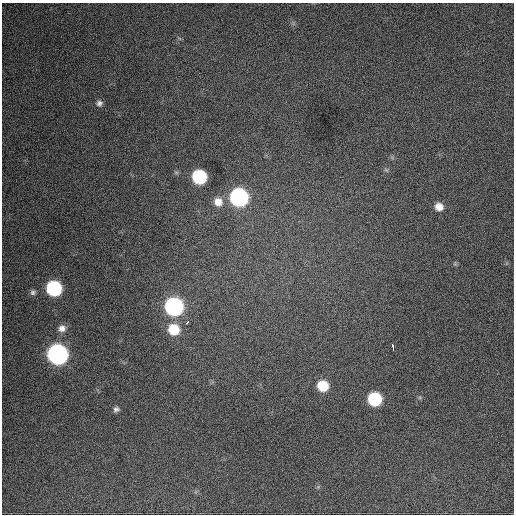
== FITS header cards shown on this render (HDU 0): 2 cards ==
NAXIS1  =                  512 / Axis length
NAXIS2  =                  512 / Axis length

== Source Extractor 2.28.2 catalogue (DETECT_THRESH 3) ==
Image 512 x 512 px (HDU 0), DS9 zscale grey, 1 PNG px = 1 image px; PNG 516 x 516 px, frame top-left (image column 1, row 512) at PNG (2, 3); no overlay
Background 679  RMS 26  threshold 77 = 3 sigma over >= 5 px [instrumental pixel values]
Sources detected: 17; all 17 listed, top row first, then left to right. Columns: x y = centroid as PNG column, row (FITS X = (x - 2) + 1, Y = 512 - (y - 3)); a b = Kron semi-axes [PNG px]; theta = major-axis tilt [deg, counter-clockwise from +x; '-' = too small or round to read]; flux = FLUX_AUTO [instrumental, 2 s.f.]
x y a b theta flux
99 103 8 7 - 6100
386 170 8 4 -37 2800
199 177 9 9 - 180000
239 197 10 9 - 540000
218 202 12 11 - 20000
439 207 9 8 - 16000
54 288 9 9 - 250000
33 292 8 7 - 5100
174 307 10 9 - 570000
187 322 4 3 - 6100
62 328 9 9 - 11000
174 329 10 9 - 57000
393 347 6 3 -82 12000
57 354 10 10 - 910000
323 386 9 8 - 53000
375 399 9 9 - 150000
116 409 7 6 - 5200